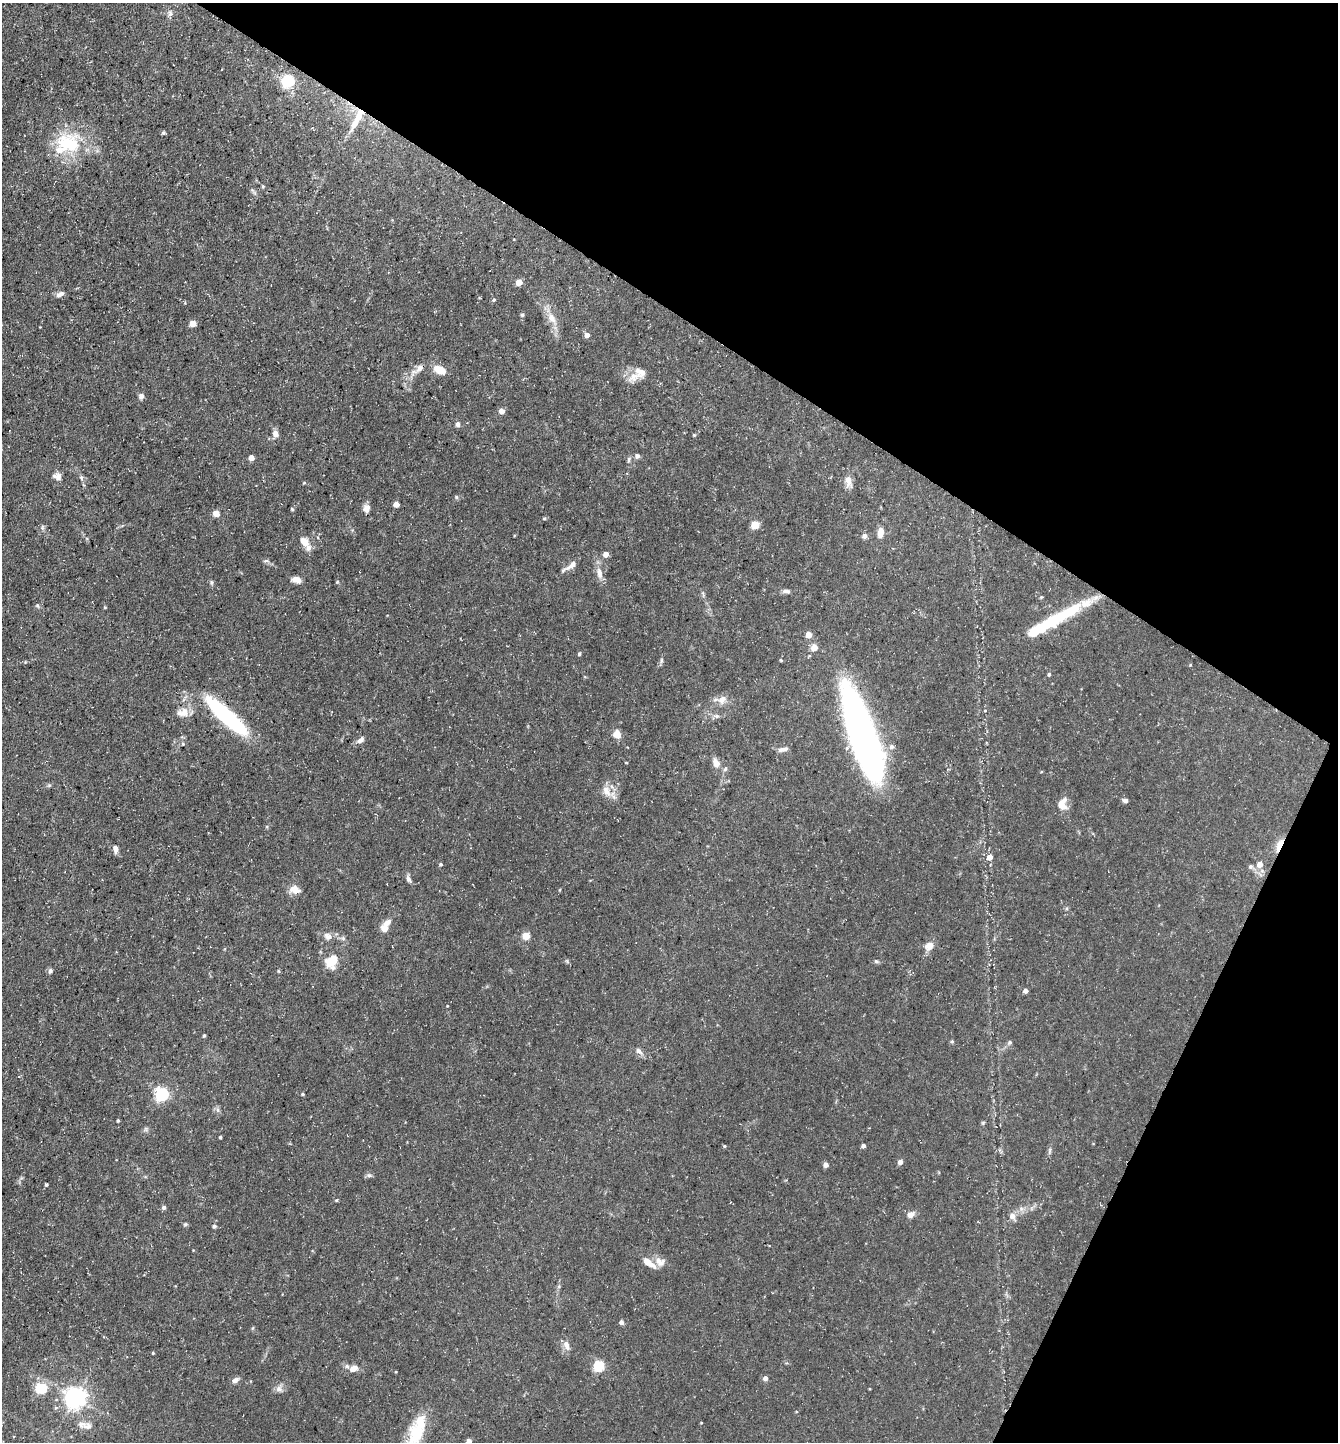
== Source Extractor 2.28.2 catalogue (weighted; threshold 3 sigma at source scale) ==
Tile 8 of 4 x 4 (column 4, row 2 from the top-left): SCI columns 4151-5486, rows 2881-4320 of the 5770 x 5760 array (HDU 1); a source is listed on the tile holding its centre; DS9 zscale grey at full resolution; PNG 1340 x 1444 px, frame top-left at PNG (2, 3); no overlay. Shown black and unused: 28% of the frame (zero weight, under 3 of 5 exposures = <1% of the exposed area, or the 3 px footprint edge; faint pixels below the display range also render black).
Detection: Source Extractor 2.28.2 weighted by HDU 2 'WHT'; one run over the whole footprint, this tile lists its part. Background 0.0709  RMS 0.0045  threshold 0.0205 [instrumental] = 3 sigma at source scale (4.5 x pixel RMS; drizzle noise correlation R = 1.50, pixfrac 1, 0.05/0.05 arcsec/px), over >= 5 px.
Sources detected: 137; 1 inside a brighter object's white glare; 1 long thin detection or spike segment (spike, bleed or trail) — not listed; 9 inside a brighter listed object's ellipse — not listed separately; the other 126 listed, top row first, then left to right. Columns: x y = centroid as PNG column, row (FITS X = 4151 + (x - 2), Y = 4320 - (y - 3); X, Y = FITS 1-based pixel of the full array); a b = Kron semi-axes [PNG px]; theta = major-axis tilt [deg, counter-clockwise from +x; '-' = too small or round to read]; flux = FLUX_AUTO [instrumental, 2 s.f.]
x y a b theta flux
170 13 8 6 -51 1.3
288 81 6 6 - 57
357 118 34 8 63 9.9
163 133 6 4 53 0.61
69 144 37 30 -4 27
263 186 4 4 - 0.48
519 282 5 4 - 6.6
60 294 12 6 23 1.6
494 300 5 4 - 0.52
522 315 5 4 - 0.56
551 318 17 10 -57 5.1
193 323 5 4 - 6.6
587 335 5 5 - 2.6
419 368 16 8 48 3.2
440 370 11 7 -25 7.7
634 377 22 11 24 5.1
141 396 7 6 - 1.6
502 411 5 5 - 3.2
458 424 7 5 82 1.2
275 434 7 6 - 2.6
694 435 5 4 - 0.4
637 456 7 6 - 1.2
251 458 4 4 - 3.7
57 476 10 8 -17 2.5
81 478 7 5 -70 0.98
848 481 18 8 -84 3.5
304 483 5 3 - 0.44
456 497 6 4 -88 0.57
396 504 5 4 - 3
366 508 10 8 86 2.4
292 509 5 4 - 0.48
216 513 7 6 - 3.2
544 518 5 3 - 0.48
755 525 5 5 - 13
42 527 7 4 88 0.77
880 533 11 7 82 3.9
864 536 7 6 - 1.5
304 542 17 10 -49 4.3
606 554 5 5 - 3.2
266 561 9 4 0 0.75
572 565 16 7 37 3.4
599 573 16 8 -81 3.6
296 580 10 6 -14 3.1
212 582 8 4 -81 0.7
786 591 11 5 -7 1.4
1041 597 4 4 - 0.47
37 605 6 5 - 0.75
105 607 5 3 - 0.36
1055 620 67 12 29 31
809 635 5 4 - 6.4
814 647 5 5 - 5.7
579 654 4 4 - 0.76
661 660 6 4 89 0.72
1190 665 4 3 - 0.35
1049 674 5 4 - 0.7
722 700 14 8 59 3.2
985 711 4 3 - 0.39
184 712 14 12 39 4.6
227 716 46 11 -43 58
716 716 8 5 -19 1.2
617 734 9 8 - 4
865 736 81 22 -72 220
360 740 11 6 38 1.9
891 747 7 6 - 1.5
716 763 11 7 -63 3.5
725 769 6 5 - 0.85
49 785 6 4 19 0.64
606 791 18 10 -59 4.6
1125 800 7 5 -1 1.1
1063 804 17 11 84 4.6
1279 845 17 6 68 4.5
115 849 9 6 -82 2
990 857 5 5 - 4.2
441 864 5 4 - 0.57
1260 864 6 6 - 3.6
1250 867 6 6 - 0.98
408 879 10 6 -68 1.4
295 889 13 10 -14 4.1
385 928 9 8 - 3
328 936 12 9 -22 2.9
526 936 5 5 - 11
343 938 6 6 - 0.86
929 946 13 10 35 3.5
332 961 16 11 55 9.8
876 961 6 5 - 0.68
50 971 7 6 - 1
278 971 5 3 - 0.41
1025 991 4 4 - 2
204 1036 5 4 - 0.49
952 1041 6 4 0 0.52
1009 1042 7 4 70 0.83
639 1051 10 6 -44 1.8
162 1094 6 6 - 74
303 1094 4 3 - 0.57
218 1110 7 4 -88 0.99
118 1120 3 2 - 0.54
983 1123 5 5 - 0.51
146 1129 7 4 72 0.73
220 1137 3 3 - 0.58
724 1146 4 4 - 0.47
863 1146 4 4 - 1.5
1050 1151 10 4 79 0.9
900 1162 5 5 - 1.9
826 1165 5 5 - 2
369 1175 7 5 -19 1
46 1185 4 3 - 0.53
164 1207 5 5 - 1.3
910 1215 10 7 26 2.5
1012 1216 10 8 -55 2.3
185 1224 6 5 - 0.68
214 1226 5 4 - 0.97
660 1262 15 10 -43 3.4
649 1263 19 7 -36 4.2
621 1322 5 5 - 1.4
566 1345 14 7 -66 2.7
153 1353 4 4 - 0.38
599 1366 5 5 - 38
353 1368 11 8 21 3.1
765 1378 5 5 - 1.9
235 1380 9 6 32 1.9
41 1388 6 5 - 37
279 1389 10 8 -27 2
75 1397 7 7 - 300
87 1426 12 10 0 2.7
416 1433 44 20 71 21
469 1441 4 4 - 3.1
Overlapping masked pixels (flux is a lower limit): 2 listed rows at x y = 357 118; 1279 845
Isophote crosses this tile's border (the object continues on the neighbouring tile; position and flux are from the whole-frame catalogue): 2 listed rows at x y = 416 1433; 469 1441